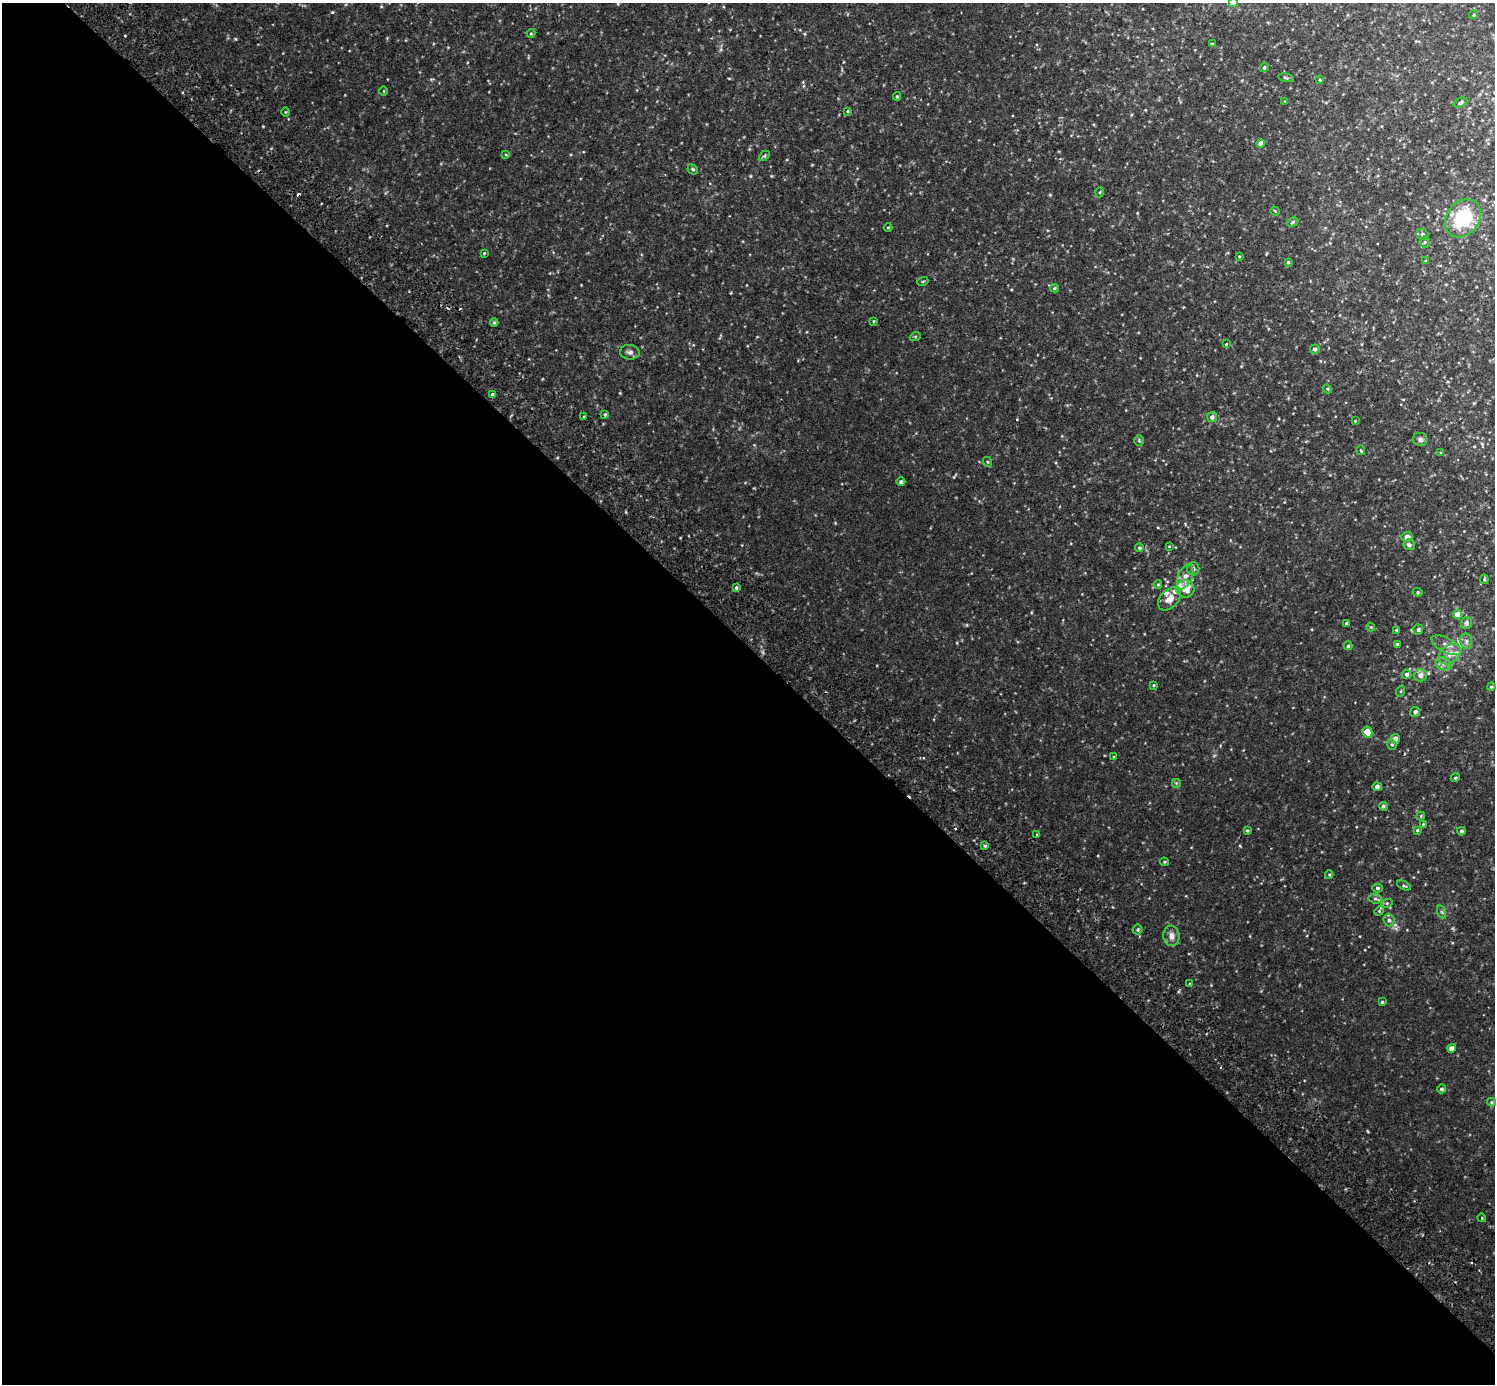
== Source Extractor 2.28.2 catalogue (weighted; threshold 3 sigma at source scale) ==
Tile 9 of 4 x 4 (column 1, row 3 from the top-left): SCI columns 48-1540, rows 1584-2965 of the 6070 x 6071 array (HDU 1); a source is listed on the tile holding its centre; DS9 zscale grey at full resolution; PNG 1497 x 1386 px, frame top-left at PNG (2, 3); each listed source drawn as its Kron ellipse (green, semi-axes under 4 px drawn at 4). Shown black and unused: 53% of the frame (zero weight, under 2 of 3 exposures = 3% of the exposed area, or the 3 px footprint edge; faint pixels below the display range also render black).
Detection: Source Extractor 2.28.2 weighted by HDU 2 'WHT'; one run over the whole footprint, this tile lists its part. Background 0.0334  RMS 0.0087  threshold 0.0391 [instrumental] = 3 sigma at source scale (4.5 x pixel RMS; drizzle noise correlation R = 1.50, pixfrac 1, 0.05/0.05 arcsec/px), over >= 5 px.
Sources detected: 118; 4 cosmic-ray / hot-pixel residue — neither listed nor drawn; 4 inside a brighter listed object's ellipse — not listed separately; the other 110 listed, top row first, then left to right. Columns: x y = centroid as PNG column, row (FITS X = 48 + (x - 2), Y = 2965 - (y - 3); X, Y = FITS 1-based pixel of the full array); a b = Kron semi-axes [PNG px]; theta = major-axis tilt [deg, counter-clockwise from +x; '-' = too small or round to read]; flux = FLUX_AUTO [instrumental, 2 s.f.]
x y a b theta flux
1233 3 5 4 - 9.2
1474 15 4 3 - 0.62
531 33 4 4 - 0.83
1212 44 3 3 - 1.3
1264 68 4 3 - 1.4
1286 78 8 3 -13 1.2
1320 80 4 3 - 0.93
384 91 5 3 - 0.72
897 96 4 3 - 1.3
1285 101 3 3 - 0.59
1460 103 7 4 24 1.8
848 111 3 3 - 0.75
286 112 5 3 - 0.67
1261 143 4 4 - 6.8
506 155 4 3 - 0.82
764 156 6 4 42 1.1
693 169 5 4 - 1.3
1100 192 5 3 - 0.66
1275 211 5 3 - 0.7
1463 218 20 16 51 52
1293 222 6 4 28 1.5
888 227 4 3 - 0.69
1422 234 6 5 - 2.2
1425 242 5 5 - 1.5
484 253 4 3 - 0.74
1239 256 4 2 - 0.65
1426 261 4 3 - 1
1288 262 3 3 - 1.1
923 281 5 3 - 0.79
1054 288 4 4 - 1
873 321 3 3 - 0.81
494 322 4 4 - 1.1
915 337 5 3 - 0.88
1226 344 4 3 - 0.57
1315 349 5 4 - 2.4
630 352 10 7 -7 2.9
1327 389 5 4 - 1
492 394 3 3 - 2.5
605 415 4 4 - 1.2
584 416 3 2 - 0.75
1212 417 5 5 - 3.1
1355 421 3 3 - 0.61
1420 439 7 6 - 2.2
1139 441 5 5 - 1.1
1361 450 5 3 - 0.92
1441 453 4 4 - 0.86
988 462 5 3 - 0.77
901 482 4 4 - 1.7
1407 537 5 5 - 5.7
1409 545 6 5 - 2.3
1169 546 3 2 - 0.71
1139 548 4 4 - 1.3
1193 569 6 6 - 2.7
1185 577 13 7 67 5
1484 579 5 4 - 1.1
1158 584 4 4 - 0.92
736 588 4 3 - 1.5
1185 589 9 8 - 12
1418 592 5 4 - 1.2
1169 599 13 9 45 7.6
1457 614 4 4 - 8.8
1466 623 6 5 - 3.2
1347 624 3 3 - 1.9
1371 627 4 4 - 0.8
1396 630 3 3 - 0.96
1418 630 5 5 - 1.9
1466 641 8 6 -80 2.6
1397 644 3 3 - 1.5
1446 645 16 7 -28 5.9
1348 646 4 4 - 1.3
1450 654 12 8 38 6.9
1443 664 8 6 -21 3.2
1407 674 5 4 - 2.1
1420 675 6 6 - 5
1154 685 4 3 - 0.83
1491 687 4 3 - 1.1
1401 691 6 3 71 1
1415 712 5 5 - 3.1
1367 732 6 4 -62 11
1395 739 5 4 - 4.6
1392 744 5 4 - 1.3
1114 757 4 3 - 0.86
1455 778 4 3 - 0.82
1176 783 5 5 - 1.1
1377 786 4 4 - 3.2
1383 806 4 4 - 1.6
1421 816 4 4 - 0.87
1423 824 3 3 - 0.73
1247 830 3 3 - 1.1
1417 830 4 3 - 1.2
1461 831 4 4 - 1.9
1037 834 4 3 - 0.87
985 846 4 4 - 1.1
1164 862 4 3 - 0.98
1329 874 4 3 - 0.74
1404 886 7 3 -27 1
1377 888 5 4 - 1.5
1375 899 6 4 -7 1.5
1387 903 6 3 17 1
1379 911 5 4 - 0.85
1442 912 7 4 -70 1.4
1389 920 6 5 - 2.2
1138 930 5 5 - 1.4
1171 936 10 8 -83 5
1189 984 4 2 - 0.74
1382 1002 3 3 - 1
1451 1048 4 4 - 4.4
1441 1089 4 4 - 1.7
1492 1102 4 4 - 1.1
1482 1218 4 3 - 0.72
Isophote crosses this tile's border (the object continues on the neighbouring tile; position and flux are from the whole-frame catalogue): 1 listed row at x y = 1233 3